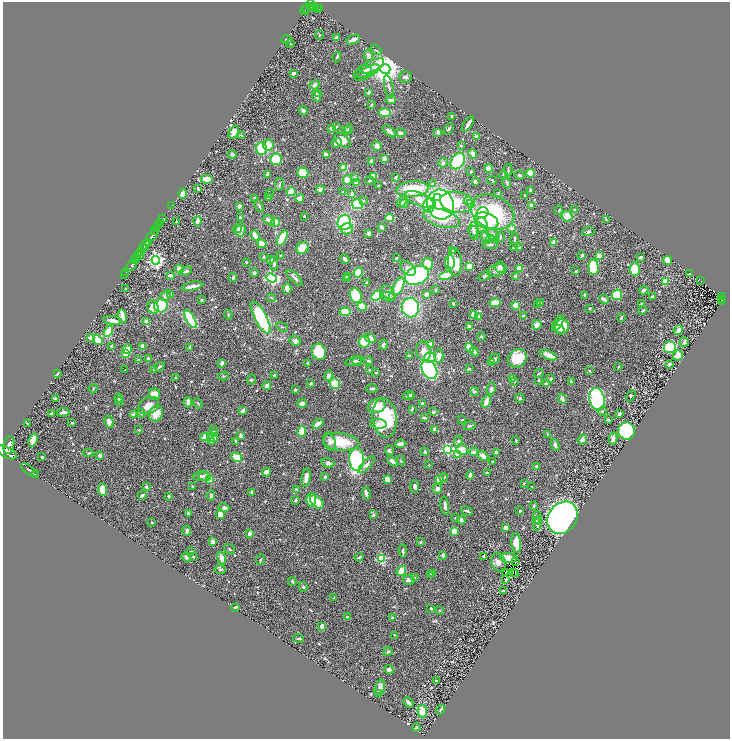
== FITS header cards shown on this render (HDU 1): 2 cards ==
NAXIS1  =                 1455
NAXIS2  =                 1474

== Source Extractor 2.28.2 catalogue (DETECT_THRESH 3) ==
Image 1455 x 1474 px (HDU 1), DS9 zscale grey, zoomed out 1/2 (1 PNG px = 2 x 2 image px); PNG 732 x 741 px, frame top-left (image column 2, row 1474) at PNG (3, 2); each listed source drawn as its Kron ellipse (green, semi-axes under 4 px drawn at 4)
Background 0.408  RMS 0.022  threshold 0.0667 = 3 sigma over >= 5 px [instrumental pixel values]
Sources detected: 710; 35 cannot appear on this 1/2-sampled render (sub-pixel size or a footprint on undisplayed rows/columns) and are neither listed nor drawn; of the other 675, the 500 brightest by FLUX_AUTO listed and drawn (175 fainter detections omitted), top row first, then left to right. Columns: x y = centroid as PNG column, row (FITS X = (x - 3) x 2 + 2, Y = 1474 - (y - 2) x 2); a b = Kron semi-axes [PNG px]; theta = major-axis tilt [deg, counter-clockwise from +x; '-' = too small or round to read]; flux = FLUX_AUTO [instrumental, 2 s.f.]
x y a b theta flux
311 4 5 5 - 450
311 7 3 2 - 130
315 7 4 2 - 48
307 8 2 2 - 86
317 8 2 1 - 18
319 9 2 1 - 11
305 11 4 1 - 85
320 35 5 3 - 4
336 37 3 3 - 7.5
286 40 5 4 - 5.5
353 40 7 3 24 21
290 43 4 3 - 3.9
376 50 6 2 -37 3.5
369 56 6 4 -68 19
337 57 5 2 - 5.7
369 68 17 6 30 30
365 69 6 4 -10 17
385 69 5 5 - 7800
294 73 4 3 - 9
367 73 13 5 30 16
406 77 6 6 - 9
314 85 5 4 - 17
389 87 12 3 -78 13
369 92 4 3 - 11
319 94 4 3 - 7.8
316 96 6 4 -80 13
391 100 5 4 - 15
371 104 3 2 - 4.6
303 111 5 3 - 10
385 112 6 4 -2 91
452 116 3 3 - 5.3
468 124 9 2 56 18
337 126 3 2 - 3.5
331 129 4 3 - 11
349 129 4 3 - 7.3
449 129 6 3 51 8.3
347 131 3 3 - 6.1
389 131 8 3 -38 22
234 132 7 4 66 60
438 132 3 2 - 17
400 133 5 3 - 22
241 135 3 3 - 3.7
477 136 4 3 - 18
342 140 9 5 -38 54
337 143 5 4 - 45
268 145 5 5 - 49
377 146 5 4 - 22
461 146 2 2 - 6.1
262 149 6 5 - 200
232 154 4 3 - 8.5
473 154 5 3 - 25
326 155 3 2 - 38
384 158 3 3 - 21
276 159 6 5 - 130
458 161 9 6 55 220
371 162 4 3 - 22
443 163 5 4 - 9.1
344 167 3 2 - 68
489 169 4 3 - 65
508 170 6 2 -86 5.8
471 172 3 2 - 3.6
303 173 6 5 - 91
530 173 4 3 - 82
267 174 3 3 - 12
504 175 4 2 - 3.4
519 175 5 3 - 8.6
373 176 3 3 - 30
396 177 4 3 - 6.6
355 178 4 4 - 14
207 179 6 4 -4 68
347 180 5 4 - 38
492 180 5 2 - 3.4
369 181 4 3 - 7.4
475 182 3 3 - 11
507 182 6 3 -71 9.1
356 183 3 3 - 22
432 183 4 3 - 5.6
279 184 6 2 82 5.7
378 186 3 2 - 5.6
198 188 3 3 - 6.9
320 189 4 3 - 33
412 189 16 8 4 170
530 190 2 2 - 10
291 192 4 3 - 100
343 192 4 3 - 5.6
183 193 5 4 - 50
498 193 3 3 - 4.8
270 194 4 3 - 4.4
352 194 3 3 - 15
525 195 2 2 - 17
437 197 3 3 - 690
269 198 4 3 - 10
255 199 4 3 - 12
300 199 4 3 - 37
419 199 15 6 -21 95
363 201 4 4 - 6.9
468 201 4 4 - 51
402 202 6 3 50 24
457 202 17 10 -9 130
357 204 5 5 - 130
404 204 4 4 - 14
440 204 15 13 -72 2000
471 204 4 4 - 45
429 205 7 6 - 110
531 205 3 3 - 13
172 206 2 1 - 8.5
239 206 3 2 - 25
259 206 6 3 -62 6.1
559 210 4 2 - 4.4
575 210 4 3 - 4.1
493 212 23 16 -25 420
482 213 6 5 - 96
304 216 2 2 - 7.7
567 216 5 5 - 41
240 217 3 2 - 4.8
390 218 4 3 - 74
442 218 19 8 -17 140
163 219 2 2 - 54
269 220 6 4 -39 17
606 220 3 2 - 6.1
176 221 2 2 - 3.7
197 221 4 3 - 27
486 221 12 7 -20 150
160 222 3 1 - 110
344 222 8 7 - 300
275 223 4 4 - 64
482 225 7 6 - 34
158 226 2 2 - 160
382 227 3 2 - 18
157 228 3 2 - 320
512 228 4 3 - 15
237 229 4 4 - 9.2
347 229 6 5 - 24
473 229 7 5 -86 14
241 230 7 5 84 27
155 231 2 2 - 170
588 232 6 3 11 6.4
474 233 7 5 -79 11
369 234 3 3 - 20
255 235 5 3 - 37
493 235 7 5 -40 16
152 236 7 3 41 900
500 237 5 3 - 6.3
282 238 8 4 64 130
486 238 7 4 -67 26
490 239 4 4 - 6.6
514 240 6 3 87 9.3
148 242 4 3 - 410
554 242 4 3 - 41
262 244 5 3 - 56
145 245 5 3 - 160
490 245 8 2 -1 6.5
513 247 3 3 - 8.3
302 248 6 5 - 62
519 248 3 3 - 6.1
142 249 2 2 - 140
453 251 3 3 - 4.1
141 252 3 2 - 170
139 255 5 2 - 190
281 255 3 2 - 4.1
582 255 3 3 - 9
599 256 3 3 - 37
137 257 2 2 - 190
263 257 3 2 - 8.2
640 257 3 2 - 12
396 258 2 2 - 5.4
271 259 4 3 - 10
345 259 5 3 - 15
135 260 4 2 - 510
156 260 4 4 - 1400
667 260 4 3 - 43
246 262 2 2 - 8.1
450 262 7 5 85 93
455 262 14 7 -87 86
274 263 7 3 -88 10
427 264 6 5 - 53
132 265 7 2 53 630
469 266 3 3 - 64
500 267 6 5 - 15
593 267 8 5 -86 150
408 268 9 6 -43 20
520 268 4 3 - 60
179 269 4 4 - 29
635 269 7 5 85 85
497 270 10 6 17 21
186 271 6 3 20 17
576 271 3 2 - 3.9
126 272 2 1 - 10
254 272 4 3 - 7.9
358 272 5 4 - 82
125 274 3 1 - 11
689 274 3 2 - 6.7
170 275 4 2 - 16
417 275 12 9 24 450
446 275 7 3 11 86
485 276 6 4 31 8.1
233 277 4 3 - 9.9
347 277 3 2 - 9
516 277 3 3 - 24
271 278 5 4 - 600
295 278 11 3 -43 12
347 279 4 3 - 15
665 281 4 3 - 85
701 281 2 1 - 19
367 283 3 3 - 5.1
192 286 10 3 12 30
399 286 9 5 68 120
287 288 5 3 - 29
125 289 2 2 - 4.7
435 290 3 3 - 4.5
644 290 5 3 - 8.7
388 293 8 5 -54 17
427 294 3 3 - 27
166 295 6 4 48 18
170 295 3 3 - 14
585 295 3 2 - 9.4
617 295 5 5 - 210
356 296 7 6 - 140
376 296 5 3 - 190
653 296 4 3 - 8.6
721 296 2 2 - 57
388 297 7 5 -7 11
393 297 4 3 - 4
271 298 4 3 - 4
604 299 5 2 - 18
722 299 4 2 - 20
201 300 3 2 - 4.6
721 301 2 1 - 16
453 303 3 2 - 6.9
495 303 5 3 - 65
540 303 3 3 - 5.4
538 304 4 3 - 6.6
641 304 3 2 - 3.5
516 305 4 3 - 71
161 306 7 6 - 170
153 307 6 5 - 42
362 307 5 4 - 64
410 308 9 8 - 330
590 308 2 2 - 4.6
643 311 5 2 - 4.9
345 312 5 4 - 99
473 314 3 3 - 24
228 315 4 3 - 4.5
122 316 7 3 -82 38
523 316 3 3 - 9.3
261 317 18 6 -63 310
479 317 3 3 - 12
621 317 4 2 - 6.1
190 319 10 4 -60 230
113 321 9 3 -7 30
147 322 3 3 - 40
558 323 8 4 59 24
537 325 5 4 - 23
469 326 3 2 - 22
282 327 6 2 -17 4.3
562 327 8 7 - 100
559 329 6 3 -16 15
678 330 5 3 - 35
108 331 6 3 58 120
91 337 4 3 - 22
481 337 4 3 - 5.6
370 338 6 4 -29 22
98 340 5 3 - 64
295 341 6 5 - 14
364 342 6 5 - 78
684 342 5 4 - 13
431 344 3 3 - 30
383 345 5 3 - 11
111 346 3 2 - 5.1
142 346 4 3 - 21
190 347 2 2 - 25
670 347 6 6 - 180
470 348 5 3 - 83
127 349 5 3 - 32
423 351 10 7 -77 39
319 352 8 7 - 140
474 352 5 3 - 5.8
126 354 3 3 - 120
548 355 9 3 -22 56
678 355 6 4 45 35
409 356 3 3 - 8.4
439 356 7 4 88 30
430 357 6 5 - 81
517 358 10 8 38 120
149 359 3 3 - 12
494 359 6 5 - 11
138 360 3 3 - 13
354 361 9 4 19 16
369 361 4 3 - 7.7
357 362 5 4 - 11
222 363 4 3 - 16
308 363 3 3 - 5.9
491 363 4 3 - 5.6
669 364 4 3 - 11
160 367 5 3 - 6.9
618 367 3 2 - 3.6
469 369 2 2 - 7.8
125 370 2 2 - 4.5
154 370 3 3 - 8.7
370 370 4 3 - 6.1
429 370 10 7 -60 570
590 371 2 2 - 6.8
57 373 3 2 - 7.3
376 373 4 3 - 3.5
539 373 5 2 - 4.7
274 375 3 3 - 7.5
329 375 5 4 - 15
224 376 5 2 - 4.4
176 377 2 2 - 5.3
512 379 4 4 - 19
551 379 3 2 - 11
251 380 5 4 - 5.8
539 380 3 2 - 7.8
514 381 3 2 - 3.5
571 381 3 3 - 7.9
311 383 4 3 - 5.9
335 384 5 5 - 74
547 384 3 3 - 37
267 385 4 3 - 24
93 389 5 2 - 3.6
372 389 6 2 1 8.1
491 389 6 4 83 14
295 390 3 3 - 6.5
474 392 4 3 - 6.9
154 394 6 5 - 50
408 395 5 4 - 8.6
412 395 3 3 - 15
631 396 6 4 58 6.7
55 398 3 2 - 8.4
119 398 4 3 - 8.6
520 398 5 4 - 7.5
562 399 5 3 - 20
597 399 11 7 -77 560
119 401 4 2 - 3.8
486 401 7 4 69 34
188 402 5 3 - 26
198 403 5 3 - 4.2
302 403 5 3 - 32
423 403 3 2 - 5.8
149 406 11 8 29 56
377 406 9 7 18 53
412 409 3 2 - 5.9
243 411 4 3 - 16
602 411 4 3 - 4.3
63 412 6 3 5 26
433 412 4 3 - 7.8
141 413 4 3 - 5.3
52 414 4 2 - 13
134 414 4 3 - 16
156 414 8 7 - 57
619 414 3 2 - 14
385 418 20 12 -83 310
424 418 4 2 - 7.4
608 419 3 3 - 5.3
462 420 3 2 - 3.4
109 422 6 4 -78 21
72 423 2 2 - 5.1
28 424 3 2 - 5
318 424 6 3 38 32
378 424 8 4 -6 21
470 426 6 3 11 8.7
139 430 3 3 - 4.1
213 430 4 3 - 13
434 430 4 3 - 22
302 431 5 3 - 50
626 431 8 8 - 500
214 434 4 4 - 5.7
548 434 4 3 - 4.2
240 435 3 3 - 9.4
205 437 4 3 - 37
213 438 5 3 - 40
613 439 6 3 75 36
33 440 6 4 66 60
516 440 2 2 - 4.1
582 440 5 4 - 11
236 441 3 2 - 6.8
458 441 5 4 - 9.3
211 442 3 2 - 3.7
330 442 9 5 -72 20
341 442 18 9 -7 120
400 444 5 3 - 13
9 445 9 5 80 2200
555 445 6 3 -71 16
447 449 4 3 - 410
462 449 6 5 - 43
389 451 5 3 - 8.6
7 452 11 5 -28 2400
425 452 4 3 - 5.9
474 452 4 3 - 16
496 452 4 3 - 14
88 453 5 3 - 4.8
100 455 4 3 - 14
458 455 4 3 - 38
483 456 6 3 -41 34
42 457 3 2 - 5.1
237 457 5 3 - 91
357 459 11 7 -88 580
392 461 6 3 -47 11
401 461 5 3 - 3.4
492 461 3 2 - 3.6
328 463 7 4 -15 13
366 465 11 4 46 17
429 465 2 2 - 4.8
537 466 4 2 - 12
30 470 10 2 -36 600
267 472 4 3 - 37
487 473 3 2 - 5.7
36 475 2 1 - 110
470 475 4 3 - 22
201 476 9 5 1 17
204 476 6 4 -19 12
306 477 9 4 82 29
325 477 3 3 - 6.9
444 478 4 2 - 4
210 479 3 3 - 160
387 479 3 3 - 30
439 480 4 3 - 35
524 483 4 3 - 3.5
192 486 3 3 - 3.6
415 486 6 4 84 15
532 486 2 2 - 4
146 487 4 3 - 8.5
103 489 6 4 -85 57
296 489 3 2 - 4.5
437 489 5 5 - 14
252 492 2 2 - 22
366 493 6 2 -82 16
142 495 5 3 - 8
211 495 5 4 - 8.1
169 496 2 2 - 9.4
296 500 3 3 - 11
311 500 6 5 - 100
317 502 8 5 -46 60
445 506 9 3 -82 16
534 506 4 2 - 5.2
224 508 5 3 - 14
467 511 6 2 -20 7.6
520 511 3 3 - 3.9
188 513 4 3 - 7.6
220 514 5 4 - 39
374 514 4 4 - 5.8
455 518 3 2 - 6.1
538 518 7 2 -73 4.1
562 518 17 14 53 3300
461 520 4 3 - 12
152 522 4 3 - 5.2
536 522 4 3 - 6.2
538 524 7 3 79 14
506 528 4 3 - 12
187 531 5 3 - 11
454 531 4 3 - 59
250 534 2 2 - 32
213 542 2 2 - 63
421 542 4 3 - 3.9
516 543 10 5 -85 46
230 549 6 2 -37 4.2
403 551 6 3 -82 7.8
191 552 3 2 - 4.2
443 555 4 3 - 8.7
483 556 2 2 - 3.5
186 557 5 2 - 9.9
193 557 3 2 - 3.8
359 557 4 2 - 8.7
221 558 6 3 -68 23
509 558 9 5 -9 33
382 559 3 3 - 300
261 560 5 3 - 6.4
516 561 2 1 - 3.8
499 562 10 7 -69 28
220 570 6 4 -1 8.1
401 571 5 4 - 58
505 572 2 1 - 3.7
433 573 4 4 - 8.3
513 573 4 2 - 5.4
515 574 2 1 - 4.1
431 575 3 3 - 4.9
415 578 2 2 - 4.8
409 580 6 5 - 13
506 580 3 2 - 5.2
292 582 4 2 - 5.1
303 587 5 4 - 6.4
503 590 3 2 - 3.5
334 598 2 2 - 7
235 607 3 2 - 6.6
431 608 3 2 - 7.9
439 610 3 3 - 4.6
347 617 2 2 - 11
392 618 3 2 - 13
322 626 3 3 - 25
394 635 4 3 - 3.7
298 638 5 2 - 6.4
388 652 4 3 - 8.5
389 669 5 4 - 12
436 681 2 2 - 17
380 687 8 5 74 19
378 694 4 3 - 5
408 702 6 2 -47 12
441 710 5 3 - 8.2
422 711 6 4 -83 62
416 727 4 2 - 6.4
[175 fainter detections neither listed nor drawn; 35 sub-pixel or undisplayed-footprint detections neither listed nor drawn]